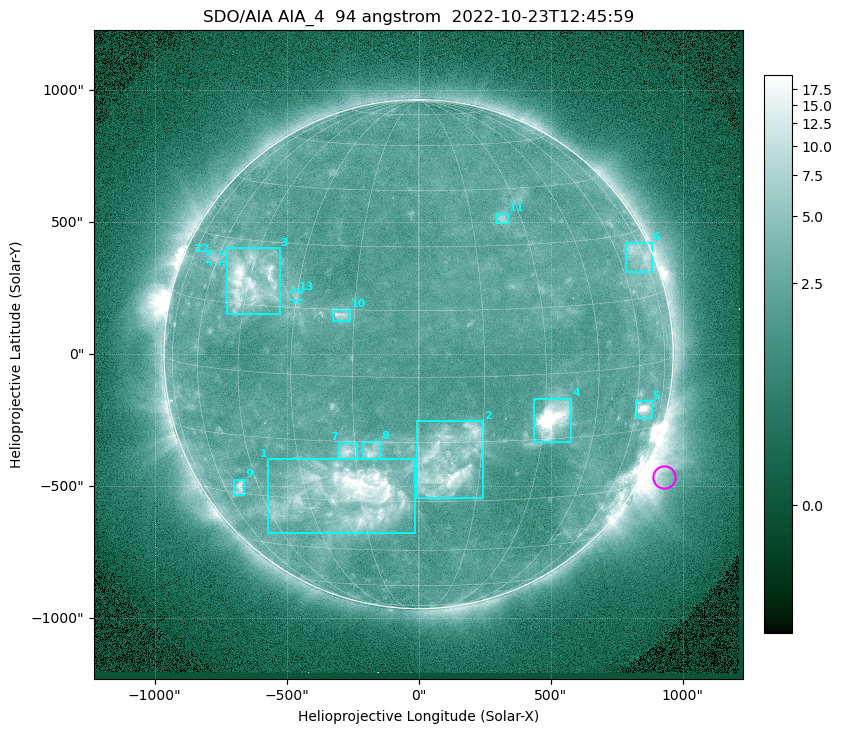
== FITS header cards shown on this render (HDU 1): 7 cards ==
TELESCOP= 'SDO/AIA '           / For AIA: SDO/AIA
INSTRUME= 'AIA_4   '           / For AIA: AIA_ATA1, AIA_ATA2, AIA_ATA3 or AIA_AT
WAVELNTH=                   94 / [angstrom] Wavelength
WAVEUNIT= 'angstrom'           / Wavelength unit: angstrom
DATE-OBS= '2022-10-23T12:45:59.129' / [ISO] Date when observation started; ISO 8
CTYPE1  = 'HPLN-TAN'           / CTYPE1: HPLN
CTYPE2  = 'HPLT-TAN'           / CTYPE2: HPLT

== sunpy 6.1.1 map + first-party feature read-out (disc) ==
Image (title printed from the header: SDO/AIA AIA_4  94 angstrom  2022-10-23T12:45:59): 1024 x 1024 px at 2.4 arcsec/px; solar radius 964 arcsec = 402 px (full disc in frame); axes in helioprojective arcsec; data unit not stated in the header (colour bar unlabelled)
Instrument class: DISC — disc imager (sunpy class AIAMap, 94 A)
Bright regions (active regions / flare kernels): reference = the median radial profile (limb darkening/brightening removed); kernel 9 px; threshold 5 sigma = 2.88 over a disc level ~2.23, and >= 1.15x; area >= 12 px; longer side >= 10 px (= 24 arcsec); searched inside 0.97 R_sun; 13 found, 13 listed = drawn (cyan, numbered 1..; 2 of them under ~33 arcsec drawn as corner ticks so the feature stays visible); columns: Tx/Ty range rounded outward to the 5 arcsec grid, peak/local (2 s.f.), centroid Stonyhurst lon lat
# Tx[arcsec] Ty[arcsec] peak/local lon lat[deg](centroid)
1 -570..-10 -680..-395 11 -18 -28
2 -10..245 -545..-255 7.4 +7 -20
3 -730..-525 150..400 8.5 -44 +20
4 440..580 -335..-165 18 +32 -10
5 825..885 -240..-175 9.3 +64 -10
6 785..885 310..425 3.4 +71 +25
7 -305..-230 -400..-335 4.9 -17 -17
8 -210..-145 -395..-330 4.7 -11 -17
9 -700..-660 -535..-475 5.9 -53 -28
10 -325..-260 125..170 4.5 -18 +14
11 295..340 495..535 3.3 +24 +37
12 -790..-750 350..380 2.8 -61 +25
13 -475..-455 205..235 2.5 -30 +18
Off-limb structures (1.02-1.3 R_sun): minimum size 162 px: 8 found; the strongest spans PA ~225..265 deg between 1.02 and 1.3 R_sun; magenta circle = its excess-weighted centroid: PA ~245 deg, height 1.08 R_sun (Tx ~930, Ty ~-465 arcsec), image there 3.2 x the reference